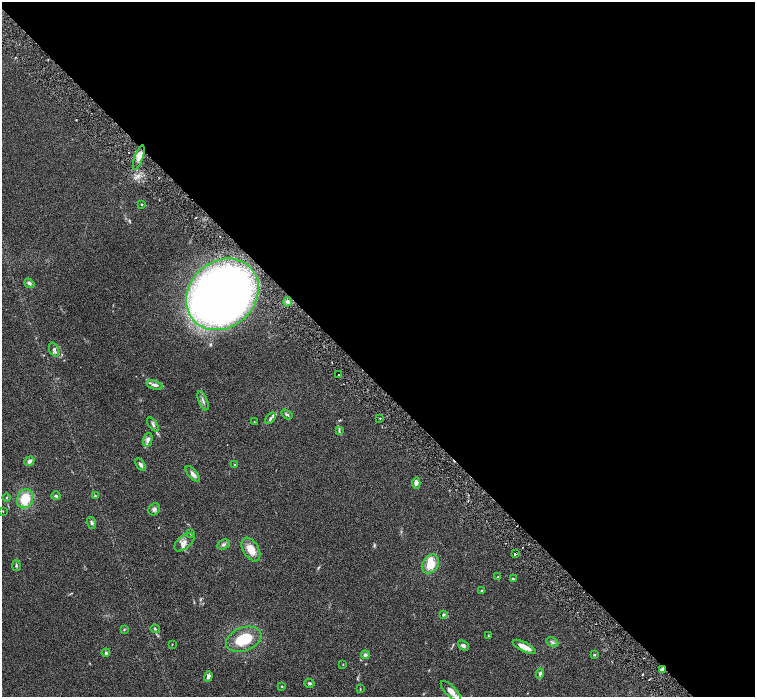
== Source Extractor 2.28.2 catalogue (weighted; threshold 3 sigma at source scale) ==
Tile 8 of 4 x 4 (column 4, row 2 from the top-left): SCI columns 4522-6026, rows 3084-4472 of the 6027 x 6025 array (HDU 1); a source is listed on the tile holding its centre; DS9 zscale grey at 2 x 2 block average (1 PNG px = mean of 2 x 2 image px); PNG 757 x 699 px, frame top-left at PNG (2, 2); each listed source drawn as its Kron ellipse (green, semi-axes under 4 px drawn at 4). Shown black and unused: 55% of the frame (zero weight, under 3 of 6 exposures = <1% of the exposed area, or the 3 px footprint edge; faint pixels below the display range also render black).
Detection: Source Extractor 2.28.2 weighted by HDU 2 'WHT'; one run over the whole footprint, this tile lists its part. Background 0.039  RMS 0.0033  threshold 0.0137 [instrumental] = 3 sigma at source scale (4.09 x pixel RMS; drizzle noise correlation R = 1.36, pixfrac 0.8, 0.05/0.05 arcsec/px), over >= 5 px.
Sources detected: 61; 3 inside a brighter listed object's ellipse — not listed separately; the other 58 listed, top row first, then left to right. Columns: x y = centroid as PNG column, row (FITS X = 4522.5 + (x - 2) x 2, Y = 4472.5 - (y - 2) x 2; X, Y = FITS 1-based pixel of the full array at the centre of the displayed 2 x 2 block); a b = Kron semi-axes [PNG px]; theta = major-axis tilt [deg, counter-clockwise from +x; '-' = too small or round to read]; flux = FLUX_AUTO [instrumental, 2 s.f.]
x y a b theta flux
139 157 13 4 71 4.1
141 204 3 3 - 0.41
29 283 5 4 - 1.6
222 294 39 33 43 610
288 302 5 4 - 1.9
54 350 7 4 -70 2.4
339 374 2 2 - 0.59
155 385 8 4 -18 2.3
203 401 10 2 -67 1.7
287 414 6 3 -34 1.2
271 418 6 4 54 1.6
380 418 3 2 - 0.47
254 422 3 2 - 0.41
153 424 8 3 -54 1.7
339 430 4 2 - 0.82
148 440 7 4 75 2.7
29 461 5 4 - 2.4
141 465 7 3 -55 2.1
235 465 3 3 - 0.6
193 474 9 4 -50 2.7
416 483 6 4 86 3.5
56 496 4 4 - 1.1
95 496 3 3 - 0.62
6 497 4 2 - 0.55
25 499 10 8 66 16
154 509 6 5 - 2
3 511 2 2 - 0.3
92 523 6 4 -73 1.5
191 533 4 3 - 0.7
184 542 12 6 39 4.5
223 545 6 4 23 1.8
251 550 13 7 -59 9.2
515 554 2 2 - 1.2
430 564 10 7 57 14
16 566 5 3 - 0.94
498 577 4 2 - 0.55
513 579 4 3 - 0.88
481 591 3 2 - 0.61
443 615 4 3 - 1.1
155 629 5 3 - 0.65
124 630 3 3 - 0.61
488 635 3 2 - 0.43
244 639 18 11 20 21
552 642 6 3 -26 1.5
172 644 3 2 - 0.31
463 646 6 4 -40 1.9
524 647 13 4 -27 7.4
106 653 4 3 - 1.1
365 655 4 4 - 2.1
594 655 4 3 - 0.76
343 665 2 2 - 0.39
663 670 2 2 - 8.9
540 673 5 3 - 1.6
208 676 5 3 - 2.4
309 683 5 3 - 1.2
282 686 3 2 - 0.45
360 689 4 2 - 0.41
451 691 13 5 -45 6.6
Overlapping masked pixels (flux is a lower limit): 2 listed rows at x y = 222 294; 663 670
Diffuse or blended objects may show on this block-average render without a row.